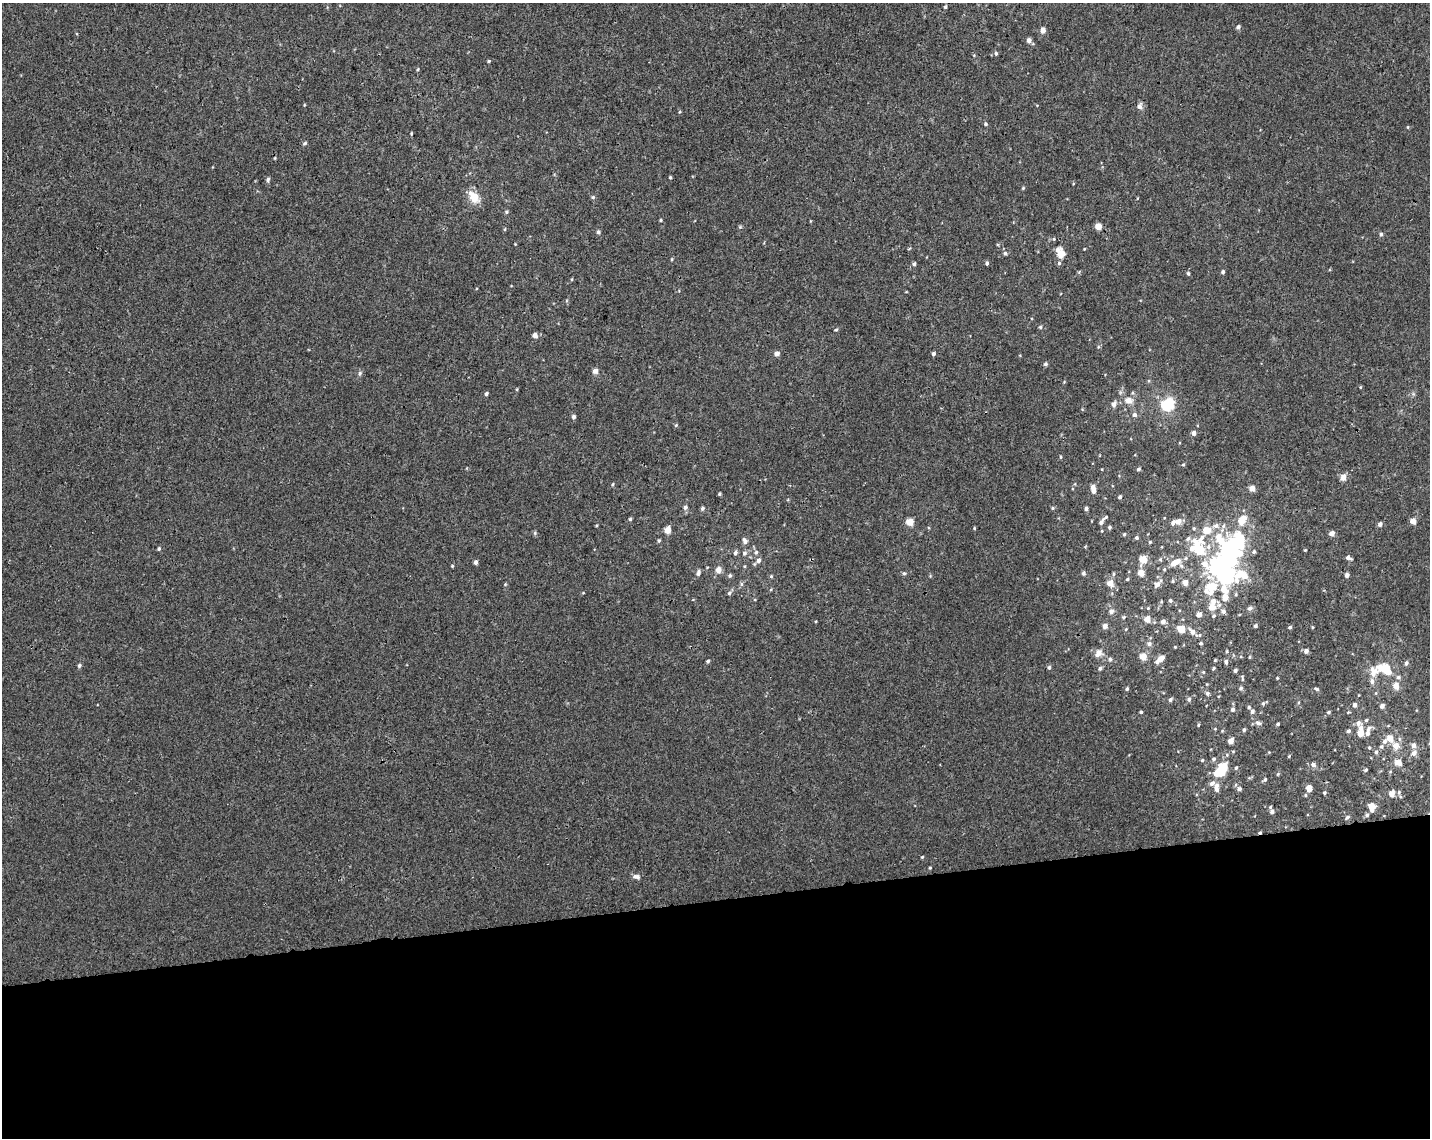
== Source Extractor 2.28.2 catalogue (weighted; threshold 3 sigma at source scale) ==
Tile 11 of 3 x 4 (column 2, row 4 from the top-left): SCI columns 1446-2873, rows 59-1194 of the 4361 x 4660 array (HDU 1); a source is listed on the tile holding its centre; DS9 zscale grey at full resolution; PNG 1432 x 1140 px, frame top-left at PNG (2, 3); no overlay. Shown black and unused: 21% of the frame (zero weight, under 3 of 4 exposures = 5% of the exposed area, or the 3 px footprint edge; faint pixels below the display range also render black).
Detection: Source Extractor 2.28.2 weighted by HDU 2 'WHT'; one run over the whole footprint, this tile lists its part. Background 0.00155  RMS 0.004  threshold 0.018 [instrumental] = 3 sigma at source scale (4.5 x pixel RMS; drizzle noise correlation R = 1.50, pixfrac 1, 0.0396/0.0396 arcsec/px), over >= 5 px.
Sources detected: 254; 11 inside a brighter object's white glare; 1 long thin detection or spike segment (spike, bleed or trail) — not listed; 25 inside a brighter listed object's ellipse — not listed separately; the other 217 listed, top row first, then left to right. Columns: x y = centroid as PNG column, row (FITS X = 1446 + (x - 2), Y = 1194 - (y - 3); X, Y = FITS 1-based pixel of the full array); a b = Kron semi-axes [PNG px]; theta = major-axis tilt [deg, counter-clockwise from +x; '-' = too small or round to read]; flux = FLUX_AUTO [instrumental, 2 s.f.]
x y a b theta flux
945 7 4 4 - 0.66
1238 27 5 4 - 1.1
1043 30 5 4 - 2.8
1029 40 5 4 - 1.8
996 53 5 4 - 0.66
488 61 4 3 - 0.48
418 69 5 3 - 0.36
304 105 4 3 - 0.31
1140 106 10 7 81 1.3
985 124 5 4 - 0.65
1408 127 5 3 - 0.33
411 133 4 2 - 0.38
305 143 6 4 18 0.63
670 177 4 3 - 0.46
268 180 7 5 81 0.77
1023 188 4 4 - 0.38
474 197 16 10 -52 5.7
593 197 5 5 - 0.63
507 212 5 4 - 0.6
661 220 3 3 - 0.49
1098 226 4 4 - 4.9
505 229 5 3 - 0.37
598 232 5 5 - 0.69
1381 234 5 4 - 0.67
1005 253 5 4 - 0.77
1061 254 9 8 - 3.6
671 259 5 3 - 0.38
987 263 5 4 - 0.75
914 264 5 4 - 0.78
1223 272 4 4 - 0.8
1188 273 6 4 -75 0.57
1040 327 5 4 - 0.55
836 330 5 4 - 0.52
535 335 5 5 - 2.1
934 353 4 4 - 0.99
777 354 5 4 - 2.3
1045 364 4 4 - 0.79
595 371 5 5 - 2.2
360 373 6 5 - 0.74
1360 387 4 3 - 0.33
517 389 5 3 - 0.37
486 393 4 4 - 0.81
1128 400 8 7 - 3.2
1114 404 7 5 62 1.8
1166 406 10 9 - 15
1134 415 5 5 - 1.2
574 417 5 4 - 1.1
676 425 5 4 - 0.45
1194 433 5 5 - 1.5
1061 457 4 3 - 0.39
1183 465 4 4 - 0.47
1138 469 4 4 - 0.9
1343 477 9 7 88 2.2
612 484 5 4 - 0.45
1093 487 5 4 - 2.5
1252 488 4 4 - 3.6
720 494 4 3 - 0.48
1120 497 4 4 - 0.89
685 507 6 5 - 1.1
703 508 5 5 - 0.77
1052 508 5 3 - 0.42
1086 509 4 3 - 1.1
630 519 4 3 - 0.61
1243 519 15 9 57 5.6
1178 521 6 5 - 3.1
1413 521 4 4 - 3.3
910 522 5 5 - 6.7
1101 522 9 5 57 1.3
1380 524 5 4 - 1.4
597 525 4 3 - 0.36
1109 527 4 4 - 0.7
974 528 5 3 - 0.33
667 530 5 4 - 5.4
535 533 6 4 -48 0.57
1332 533 4 4 - 2.8
1124 534 4 4 - 0.49
1136 538 4 4 - 0.76
1220 539 31 14 -60 15
659 540 5 4 - 0.53
1200 540 16 13 68 6.1
745 541 8 5 -61 1.4
1150 542 5 4 - 0.43
159 548 5 4 - 0.58
1199 550 9 7 20 10
756 552 6 5 - 0.82
1254 552 5 5 - 0.76
735 553 6 5 - 0.88
744 553 6 5 - 0.88
1185 558 6 5 - 0.71
1348 558 7 4 -23 1.3
1143 559 6 5 - 8.2
1160 559 6 5 - 0.66
758 560 6 5 - 1.3
1177 561 9 6 22 3.2
1224 561 31 15 22 54
476 562 4 4 - 1.3
452 566 4 3 - 0.39
744 566 4 3 - 0.36
1164 569 4 3 - 0.41
718 570 5 5 - 3.4
698 573 8 5 75 1
904 573 5 5 - 0.69
1084 573 5 4 - 0.89
1141 573 5 5 - 4.4
1114 574 5 3 - 0.52
1241 574 39 18 12 18
730 575 5 5 - 0.72
1347 575 4 4 - 1.4
771 576 5 4 - 0.51
1127 579 4 3 - 0.55
1173 581 5 4 - 0.53
1185 582 5 5 - 3
1110 583 5 5 - 4.6
505 584 5 4 - 0.38
741 584 6 4 -90 0.63
1157 584 9 7 35 2.2
729 593 5 5 - 0.7
1210 593 8 6 61 2
1225 594 37 8 90 11
1236 594 5 4 - 0.49
1170 601 5 5 - 0.77
1211 607 8 7 - 3.4
1250 608 6 5 - 1.2
1111 611 6 5 - 1.5
1199 614 6 5 - 1.9
1214 616 5 5 - 0.67
1123 617 6 4 41 0.62
1147 619 5 4 - 4.8
1163 621 5 5 - 1.6
1105 626 5 5 - 2.2
1255 626 4 3 - 0.82
1290 627 4 4 - 0.61
1312 627 5 3 - 0.33
1126 629 4 3 - 0.37
1181 629 5 5 - 7.8
1192 632 7 6 - 2.2
1201 643 3 3 - 0.55
1149 644 7 6 - 1.3
1227 651 5 3 - 0.34
1306 651 5 4 - 1.4
1098 653 12 9 39 2.6
1143 657 6 6 - 3.8
1249 657 5 3 - 0.38
1161 658 8 4 42 3.8
1110 659 6 5 - 0.72
1215 660 4 4 - 0.37
708 661 4 4 - 0.71
1226 662 6 4 89 0.81
1406 663 6 4 71 0.98
79 665 5 4 - 0.87
1049 667 5 4 - 0.8
1100 668 5 4 - 0.86
1213 668 4 3 - 0.54
1386 669 8 6 -61 9.4
1235 670 4 3 - 0.81
1373 671 20 13 51 5.3
1203 672 4 4 - 0.41
1398 677 6 6 - 0.91
1277 678 3 3 - 0.35
1396 686 8 6 -87 3.3
1241 688 5 5 - 0.68
1127 689 4 4 - 0.67
1317 689 5 4 - 0.72
1207 693 5 5 - 0.77
1376 693 5 3 - 0.4
1189 699 5 4 - 0.88
1170 700 5 4 - 0.81
1263 703 6 5 - 0.62
1354 705 6 5 - 1.1
1382 706 5 4 - 1.7
1249 707 4 4 - 0.53
1232 709 6 5 - 1.2
1252 711 5 4 - 1.1
1141 712 3 3 - 0.48
1328 712 5 4 - 0.61
1366 720 5 4 - 0.52
1258 723 8 6 -19 1.3
1358 723 8 6 31 1.5
1278 724 3 3 - 0.58
1198 725 4 3 - 0.45
1368 729 10 6 54 1.6
1244 730 4 4 - 0.73
1348 731 4 4 - 0.98
1360 732 10 5 87 5.7
1390 738 6 5 - 4.3
1231 741 5 4 - 3
1384 741 7 6 - 1.2
1413 745 6 6 - 2.1
1396 746 9 8 - 3.5
1369 748 5 4 - 0.5
1376 752 6 5 - 0.87
1414 753 7 6 - 2
1227 755 5 4 - 0.46
1289 756 4 3 - 0.36
1214 759 5 5 - 0.76
1202 760 4 4 - 0.44
1398 762 6 6 - 3.9
1313 764 5 5 - 1.6
1236 768 4 4 - 0.55
1366 770 4 4 - 0.62
1221 771 12 8 22 12
1265 779 5 4 - 0.66
1216 786 7 6 - 1.5
1309 788 7 5 86 3.3
1239 789 5 5 - 0.94
1399 792 6 4 -85 0.69
1324 793 4 4 - 0.52
1392 793 5 4 - 4.2
1305 795 4 4 - 0.43
1372 807 8 6 -80 4.6
1272 811 5 5 - 1.5
1367 815 5 4 - 0.95
1347 817 6 4 43 0.77
1260 832 4 2 - 0.54
922 857 4 2 - 0.37
930 868 3 3 - 0.4
636 877 10 6 -12 1.4
Overlapping masked pixels (flux is a lower limit): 1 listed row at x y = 1260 832